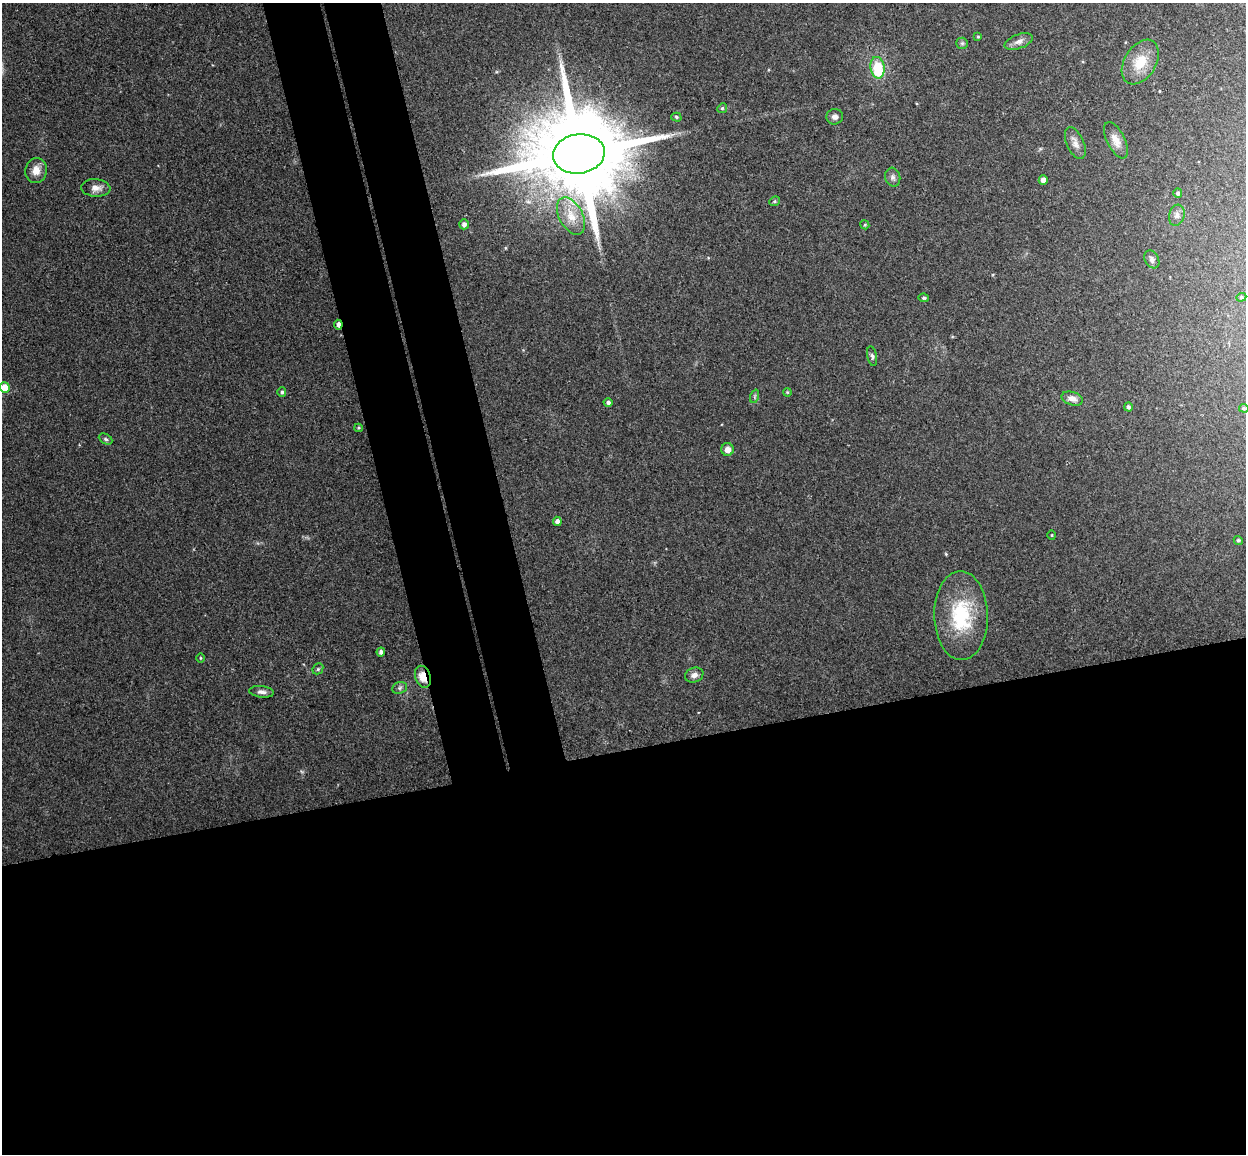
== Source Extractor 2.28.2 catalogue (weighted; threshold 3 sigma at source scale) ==
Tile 15 of 4 x 4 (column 3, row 4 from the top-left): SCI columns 2543-3786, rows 153-1304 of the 5086 x 5028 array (HDU 1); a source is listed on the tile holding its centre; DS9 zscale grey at full resolution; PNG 1248 x 1156 px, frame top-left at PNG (2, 3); each listed source drawn as its Kron ellipse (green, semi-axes under 4 px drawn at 4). Shown black and unused: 41% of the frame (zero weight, under 3 of 4 exposures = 5% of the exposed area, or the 3 px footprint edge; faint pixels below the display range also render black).
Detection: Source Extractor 2.28.2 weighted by HDU 2 'WHT'; one run over the whole footprint, this tile lists its part. Background 0.0743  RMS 0.0078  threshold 0.035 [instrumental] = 3 sigma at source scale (4.5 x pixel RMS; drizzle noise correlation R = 1.50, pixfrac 1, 0.05/0.05 arcsec/px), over >= 5 px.
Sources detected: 48; all 48 listed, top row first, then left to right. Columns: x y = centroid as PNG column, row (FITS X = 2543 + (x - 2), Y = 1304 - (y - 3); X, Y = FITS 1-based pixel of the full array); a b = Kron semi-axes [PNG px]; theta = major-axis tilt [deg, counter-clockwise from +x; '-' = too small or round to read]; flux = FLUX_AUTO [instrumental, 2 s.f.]
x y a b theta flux
978 37 4 4 - 0.9
1019 42 15 7 20 4.3
962 43 6 5 - 1.4
1140 62 24 16 58 19
878 68 11 7 -82 33
722 108 5 4 - 1.1
676 117 5 4 - 1.2
835 117 8 7 - 3.4
1116 140 20 9 -64 7.2
1075 143 17 8 -67 5.2
579 154 26 19 7 18000
36 170 12 10 80 8.2
893 177 9 7 -75 2.5
1043 180 4 4 - 4.9
96 188 15 8 -4 5.3
1178 193 5 4 - 1.6
774 201 5 4 - 1.2
1177 215 11 7 74 3.3
571 216 20 12 -62 13
464 224 5 5 - 3.2
865 225 5 3 - 0.77
1152 259 9 7 -61 2.7
1241 297 5 4 - 1.1
924 298 5 4 - 1.2
338 325 5 3 - 4
872 356 10 5 -78 1.7
5 388 5 5 - 12
282 392 5 4 - 1.6
787 392 4 3 - 0.65
755 396 7 4 71 1.2
1072 399 11 6 -17 4.6
608 402 4 4 - 2.1
1128 407 4 4 - 1.8
1244 408 5 4 - 1
358 428 4 4 - 0.85
106 439 7 5 -27 1.5
728 449 6 6 - 5.7
557 521 4 4 - 3.4
1052 535 5 3 - 0.72
1238 540 5 4 - 1.4
961 616 44 27 -89 53
381 652 4 4 - 2.3
200 658 5 3 - 0.66
318 669 6 5 - 1.3
694 675 9 7 21 3.6
423 677 11 7 -72 12
400 688 7 6 - 1.9
262 692 12 5 -6 3.2
Overlapping masked pixels (flux is a lower limit): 3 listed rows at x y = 579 154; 338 325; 423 677